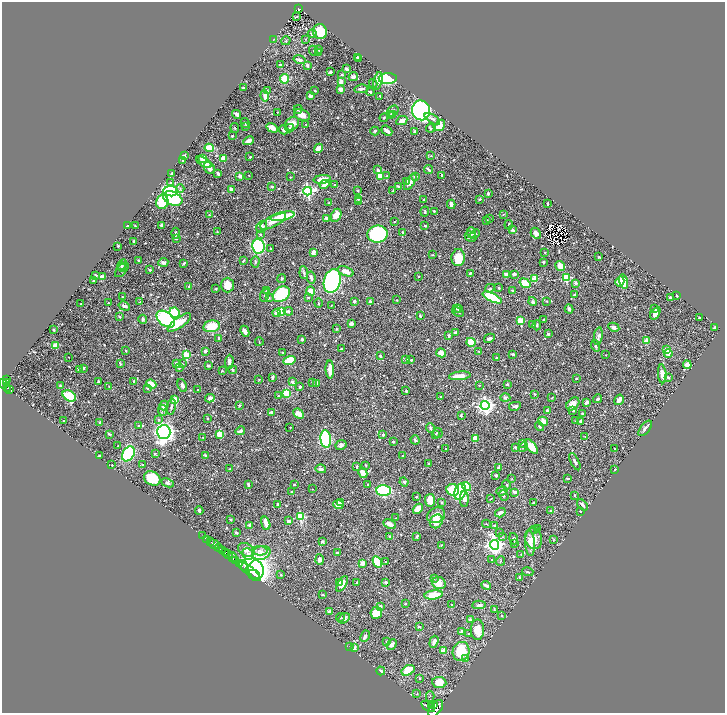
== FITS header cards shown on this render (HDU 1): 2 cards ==
NAXIS1  =                 1446
NAXIS2  =                 1422

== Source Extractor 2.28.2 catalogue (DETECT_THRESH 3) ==
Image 1446 x 1422 px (HDU 1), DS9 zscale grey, zoomed out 1/2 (1 PNG px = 2 x 2 image px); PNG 727 x 715 px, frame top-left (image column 2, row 1422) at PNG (2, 2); each listed source drawn as its Kron ellipse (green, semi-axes under 4 px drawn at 4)
Background 0.64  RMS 0.013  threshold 0.0396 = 3 sigma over >= 5 px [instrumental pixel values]
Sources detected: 744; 45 cannot appear on this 1/2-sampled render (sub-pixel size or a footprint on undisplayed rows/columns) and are neither listed nor drawn; of the other 699, the 500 brightest by FLUX_AUTO listed and drawn (199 fainter detections omitted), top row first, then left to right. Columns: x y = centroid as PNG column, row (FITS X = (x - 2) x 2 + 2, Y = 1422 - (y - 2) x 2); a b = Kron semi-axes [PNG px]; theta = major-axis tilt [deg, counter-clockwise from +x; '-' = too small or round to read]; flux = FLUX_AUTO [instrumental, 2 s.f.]
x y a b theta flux
299 9 4 3 - 99
296 17 3 2 - 2.4
320 31 7 7 - 88
312 34 4 3 - 10
274 39 4 3 - 2.2
306 39 3 2 - 1.6
286 41 5 3 - 3.1
319 50 2 2 - 3.9
313 51 5 2 - 2.6
318 53 4 3 - 7.2
357 57 3 2 - 2.2
359 58 2 2 - 1.7
299 60 6 3 -15 9.8
280 65 2 2 - 11
307 65 3 3 - 6.3
346 69 3 2 - 11
330 72 3 2 - 5.7
342 75 3 2 - 3
353 76 5 3 - 7.2
388 78 9 5 3 210
285 79 4 4 - 53
378 81 9 4 75 18
341 82 3 2 - 20
373 83 4 3 - 2.8
244 88 2 2 - 2.7
340 89 4 3 - 12
361 89 7 3 5 6.8
267 91 3 2 - 1.7
315 91 2 2 - 5
370 92 4 3 - 3.7
265 96 6 3 -82 18
310 96 3 3 - 17
380 96 4 2 - 1.5
298 109 4 3 - 2.9
421 110 10 9 - 580
393 111 6 5 - 12
277 112 2 2 - 1.8
236 114 4 3 - 7.4
302 115 8 5 -21 20
392 115 4 3 - 6.2
390 116 3 2 - 3
384 118 4 3 - 2.5
432 119 8 3 -32 8.4
402 121 6 4 27 18
245 123 5 2 - 2.1
292 124 8 6 38 19
306 124 3 2 - 1.9
440 125 6 4 57 39
246 126 2 2 - 2.4
235 128 5 2 - 2
272 128 6 3 -31 16
290 128 4 4 - 3.4
430 128 4 3 - 4.5
283 130 4 3 - 7
375 131 4 3 - 3.6
387 131 6 3 -39 13
415 131 3 3 - 4.4
232 136 2 2 - 4
249 141 5 3 - 9.7
209 148 5 4 - 45
319 148 5 3 - 26
184 156 2 2 - 33
431 156 4 3 - 2
250 157 2 2 - 4.5
202 159 2 2 - 22
223 159 3 3 - 19
183 161 4 3 - 4.5
204 162 8 3 -34 43
209 168 6 5 - 13
378 170 4 3 - 6.5
428 170 5 2 - 6.4
172 173 3 2 - 3.2
218 173 4 3 - 8.1
249 175 2 2 - 2.3
441 175 4 2 - 2.4
240 176 2 2 - 30
380 176 4 4 - 29
387 176 3 3 - 2.4
415 176 4 3 - 9.6
290 177 2 2 - 2.5
322 179 8 4 6 40
407 181 2 2 - 8.1
171 182 3 2 - 1.8
410 182 9 4 58 11
325 184 5 3 - 15
335 185 2 2 - 3.5
398 186 4 3 - 3.7
272 187 2 2 - 12
180 188 4 3 - 3.6
231 189 3 2 - 8.5
171 191 7 5 -4 180
308 191 4 4 - 450
358 191 3 3 - 1.6
393 191 3 2 - 2.5
488 193 2 2 - 6
173 198 10 6 -22 150
358 199 3 3 - 2.4
480 199 2 2 - 8.8
424 200 2 2 - 3.8
162 202 7 6 - 100
358 202 3 2 - 3.5
329 203 3 3 - 2.7
451 204 4 3 - 11
547 204 3 2 - 2.5
425 211 5 3 - 3.1
434 211 3 3 - 2.1
209 215 2 2 - 3.1
336 215 7 5 62 25
503 215 3 3 - 2.2
282 216 12 4 12 100
326 218 2 2 - 13
490 219 3 3 - 1.8
486 220 3 2 - 3.2
273 221 14 5 27 21
394 221 3 2 - 2.2
162 225 3 2 - 4.5
509 225 5 2 - 3.6
127 226 3 2 - 2.8
135 226 2 2 - 1.7
425 226 2 2 - 3.4
262 227 6 5 - 8.3
513 230 3 3 - 5.1
217 232 2 2 - 1.7
403 232 2 2 - 7.7
175 233 5 3 - 4.9
471 233 6 4 -89 9
536 233 6 4 -60 13
260 234 3 2 - 2.9
377 234 10 8 7 310
475 234 5 3 - 3.6
471 237 6 5 - 6.6
176 238 3 3 - 4.1
134 241 2 2 - 3.1
118 246 2 2 - 3.5
258 246 7 6 - 210
270 248 2 2 - 2.9
545 252 2 2 - 1.8
313 253 4 3 - 15
432 255 3 2 - 2.3
599 257 3 3 - 2.4
458 258 8 7 - 58
139 260 4 3 - 5.1
243 261 3 2 - 2.3
163 262 5 4 - 9.5
255 262 5 3 - 3.9
543 262 2 2 - 4.3
184 263 4 3 - 3.8
122 264 6 3 62 2.9
560 266 5 4 - 13
122 267 4 3 - 3.3
122 270 9 5 48 6.3
150 270 2 2 - 7.9
346 271 8 4 -23 21
304 273 6 3 -85 4.7
470 273 3 2 - 2.5
514 274 3 2 - 7.8
95 275 3 3 - 4.8
506 275 4 3 - 15
419 276 2 2 - 3.9
102 277 3 3 - 11
311 278 6 3 -79 6.2
535 278 2 2 - 54
566 278 3 3 - 130
282 279 4 3 - 2.5
93 281 3 3 - 3.2
332 281 12 8 74 540
620 281 5 4 - 28
623 282 7 4 -77 56
525 283 6 3 -35 76
576 283 2 2 - 18
227 285 7 6 - 39
189 287 2 2 - 15
490 288 5 3 - 2.5
499 288 2 2 - 2.9
216 289 2 2 - 3
512 290 3 2 - 2.7
267 291 3 3 - 4.6
311 291 5 4 - 33
281 294 9 7 37 150
265 295 7 3 73 4.2
575 295 3 2 - 4.7
677 296 3 2 - 2.2
122 297 2 2 - 2
309 297 3 3 - 2
492 297 10 4 -27 150
269 298 4 2 - 1.9
670 298 2 2 - 6
397 300 2 2 - 2.3
354 301 3 2 - 6.1
370 301 2 2 - 13
547 301 2 2 - 1.8
140 302 2 2 - 4.9
532 302 4 4 - 4.1
108 303 2 2 - 2
318 303 4 2 - 2.1
81 304 2 2 - 2.3
331 305 2 2 - 1.7
124 306 6 3 -29 8.2
457 308 3 2 - 3.8
458 309 3 3 - 5.5
569 309 4 3 - 4.3
655 309 3 3 - 4
282 311 4 4 - 72
288 311 4 3 - 4.5
458 312 6 2 -23 2.4
174 313 5 5 - 75
277 313 4 4 - 11
655 313 7 3 55 18
420 316 3 3 - 4.3
119 317 3 2 - 3.3
700 318 3 2 - 1.7
143 319 4 3 - 6.2
166 319 10 6 -39 290
544 320 3 2 - 2
520 321 3 3 - 63
179 322 14 5 36 46
351 324 3 3 - 10
532 325 2 2 - 1.8
537 325 5 2 - 3.4
211 326 8 6 11 49
614 327 6 3 -27 6.9
714 328 3 2 - 3
336 329 2 2 - 3
54 330 3 2 - 4.5
245 331 6 3 -64 12
455 333 3 3 - 7.1
548 334 2 2 - 12
449 336 3 3 - 4.9
598 336 9 4 81 6.2
219 338 2 2 - 13
489 338 6 3 29 6.4
302 339 3 2 - 8.8
646 341 2 2 - 50
259 342 4 2 - 1.6
471 342 4 4 - 54
56 346 3 3 - 74
595 346 6 3 -72 4.4
341 349 2 2 - 5.6
666 350 3 3 - 23
126 351 2 2 - 3.4
205 351 3 2 - 10
282 352 3 3 - 2.5
479 352 3 3 - 1.7
441 353 5 4 - 23
668 353 4 3 - 13
513 354 4 2 - 3.9
186 355 3 3 - 110
605 355 2 2 - 1.6
380 356 3 2 - 3
68 357 2 1 - 1.6
496 358 3 2 - 4.2
406 359 3 2 - 3.8
411 360 2 2 - 4.8
289 361 6 4 20 78
229 362 7 3 87 11
120 363 3 2 - 2.7
176 363 3 3 - 8.2
182 364 3 2 - 1.7
687 365 4 4 - 18
208 366 4 3 - 3.4
83 368 3 2 - 4.5
179 368 2 2 - 5.4
330 369 9 4 -89 25
79 370 3 2 - 13
233 370 4 3 - 3.3
222 371 4 3 - 2.3
662 374 9 4 -85 18
460 376 11 4 6 21
272 377 2 2 - 15
669 378 4 3 - 3
259 379 3 2 - 1.6
576 379 2 2 - 2.4
7 380 4 2 - 210
134 381 2 2 - 8.1
6 382 3 2 - 190
98 382 3 2 - 5.3
292 382 2 2 - 20
312 382 2 2 - 5.9
317 383 4 2 - 1.9
3 384 5 3 - 340
151 384 5 3 - 38
507 384 2 2 - 3.5
182 385 6 3 -65 9.6
479 385 2 2 - 2.8
60 386 3 3 - 2.3
109 387 2 2 - 2.2
300 387 2 2 - 8.3
7 388 3 2 - 83
147 388 3 3 - 2.2
9 390 4 2 - 140
198 390 2 2 - 1.8
406 391 2 2 - 2.4
286 393 4 3 - 52
535 394 3 2 - 2.3
69 396 7 5 -32 100
278 396 4 3 - 2.3
441 397 2 2 - 4.8
210 398 5 3 - 11
505 398 5 4 - 6.1
552 398 3 3 - 1.6
598 399 5 3 - 5.2
175 400 3 3 - 34
619 400 5 3 - 14
586 402 3 2 - 11
573 404 7 5 44 18
164 405 5 4 - 15
239 405 2 2 - 10
485 405 4 4 - 870
515 406 6 3 11 5.5
171 407 8 3 80 5.6
162 410 5 3 - 3.9
548 410 3 3 - 4.3
573 410 2 2 - 12
272 412 3 3 - 6.8
299 414 6 4 -42 23
582 414 2 2 - 3.7
461 415 4 3 - 2.3
207 418 3 2 - 1.6
159 420 3 3 - 3.5
63 421 2 2 - 2.1
543 421 5 4 - 17
576 421 3 2 - 1.7
580 421 3 2 - 7
100 423 3 3 - 6.2
138 426 2 2 - 2.6
539 426 5 4 - 3.6
290 427 2 2 - 1.8
430 428 5 3 - 4.5
645 428 9 4 52 7
240 431 5 3 - 11
164 432 7 6 - 990
438 433 5 5 - 4.6
109 434 4 3 - 2.9
220 434 3 3 - 87
435 434 4 2 - 1.7
383 435 2 2 - 7.2
585 436 3 2 - 1.9
203 437 2 2 - 2
326 439 9 5 -84 250
475 439 2 2 - 52
415 440 5 3 - 4.6
393 442 2 2 - 6.8
522 443 3 3 - 2.3
341 445 6 4 27 9.1
118 446 2 1 - 1.7
515 447 2 2 - 4.6
523 447 5 3 - 3.9
532 447 8 4 -50 27
614 448 2 2 - 2.3
446 449 2 2 - 1.8
128 454 8 6 57 180
155 454 4 2 - 2.5
100 455 2 2 - 2.9
206 456 3 3 - 4.5
403 456 2 2 - 5.5
575 462 9 3 -64 6.4
429 463 4 3 - 2
112 465 2 1 - 1.6
142 465 2 2 - 4.6
366 465 3 2 - 1.8
356 467 4 2 - 2.5
498 467 3 2 - 2.3
230 469 3 3 - 2.4
321 469 5 3 - 9.9
615 469 2 2 - 3.2
363 473 5 4 - 19
496 475 3 2 - 4
152 478 8 6 -30 74
567 478 3 1 - 1.7
512 479 2 2 - 1.6
404 482 4 3 - 5.5
167 483 6 4 -24 5.9
294 484 3 2 - 2
368 484 2 2 - 3.5
248 485 3 2 - 4.4
507 485 5 3 - 2.9
466 486 5 3 - 56
312 489 2 2 - 1.8
453 490 6 5 - 110
384 491 7 5 -2 200
502 491 6 3 17 8
292 492 2 2 - 11
460 492 8 5 73 150
515 492 3 3 - 9.5
504 496 6 2 -53 1.8
575 496 2 2 - 2
416 497 2 2 - 1.8
464 499 8 4 90 15
491 499 2 2 - 1.9
430 500 6 5 - 38
340 502 2 2 - 7.7
442 502 2 2 - 4.7
533 503 3 2 - 3.1
278 504 4 3 - 3.9
338 505 5 4 - 21
582 505 6 2 -45 7.5
418 509 6 4 41 31
199 511 4 3 - 4.1
550 511 4 3 - 2.7
580 511 2 2 - 3.5
500 513 5 3 - 12
436 515 9 7 25 25
300 517 3 3 - 130
396 518 2 2 - 1.9
231 519 2 2 - 9
289 521 3 3 - 8.3
436 521 7 6 - 29
266 523 7 3 -73 21
390 524 6 4 -26 14
486 524 4 2 - 1.8
250 525 2 2 - 15
494 526 2 2 - 4.5
537 529 2 2 - 2.8
534 530 3 3 - 2.8
236 533 3 2 - 6.8
500 533 3 2 - 1.8
203 536 2 1 - 9.2
417 536 4 2 - 2.6
390 537 3 3 - 3.7
503 537 3 2 - 2.2
207 539 4 1 - 47
514 539 6 3 -71 5.4
533 539 11 8 -70 22
554 539 4 3 - 2
322 541 4 3 - 2.9
211 542 2 1 - 64
514 543 3 3 - 1.8
530 543 12 5 -86 25
214 544 5 2 - 89
441 545 3 2 - 2
494 545 5 4 - 1100
219 548 4 3 - 480
222 550 4 2 - 100
246 550 9 6 -28 18
260 551 7 4 -1 9.4
226 552 2 1 - 140
261 553 9 6 17 19
337 553 2 2 - 6.4
228 554 4 2 - 500
248 554 6 5 - 9.3
521 554 4 2 - 1.6
233 557 5 3 - 330
320 560 5 4 - 9
491 560 2 2 - 2.4
236 561 3 1 - 170
500 561 5 3 - 2.3
377 562 6 3 -60 85
385 562 3 2 - 1.8
363 563 3 3 - 24
240 564 3 2 - 250
243 565 5 4 - 210
250 571 14 2 -39 1200
255 571 10 8 86 1300
528 572 6 3 -16 3.8
255 574 6 3 -35 2300
281 575 3 3 - 1.7
519 577 3 2 - 4.9
434 578 3 3 - 2.3
386 582 2 2 - 14
340 583 4 3 - 8.5
357 583 3 2 - 2.9
439 583 7 6 - 22
342 584 8 4 60 18
486 585 4 2 - 6.7
323 595 4 2 - 1.8
434 595 9 4 8 48
405 604 2 2 - 4.7
452 605 2 2 - 2.9
479 605 7 3 3 7.4
380 606 3 3 - 8
495 610 4 2 - 2.7
330 612 4 3 - 5.2
376 613 6 6 - 49
502 615 3 2 - 2.3
340 617 4 3 - 2.8
344 618 6 4 34 10
470 620 3 3 - 7.3
419 626 2 2 - 6.3
477 630 10 6 -90 37
462 631 3 2 - 13
468 634 2 2 - 2.1
365 636 6 3 63 8.2
387 641 2 2 - 1.9
434 642 6 3 72 13
392 644 6 3 47 9.2
350 647 2 2 - 2.5
354 648 3 2 - 9.8
443 651 3 2 - 35
461 651 9 8 - 91
466 658 4 3 - 13
408 670 7 4 30 47
381 671 4 3 - 5.5
419 678 2 2 - 2.8
439 683 7 5 -8 32
417 694 3 3 - 1.7
430 696 5 3 - 2.7
431 705 3 1 - 140
433 705 2 1 - 170
428 706 8 4 -34 1800
436 708 10 5 53 2600
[199 fainter detections neither listed nor drawn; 45 sub-pixel or undisplayed-footprint detections neither listed nor drawn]